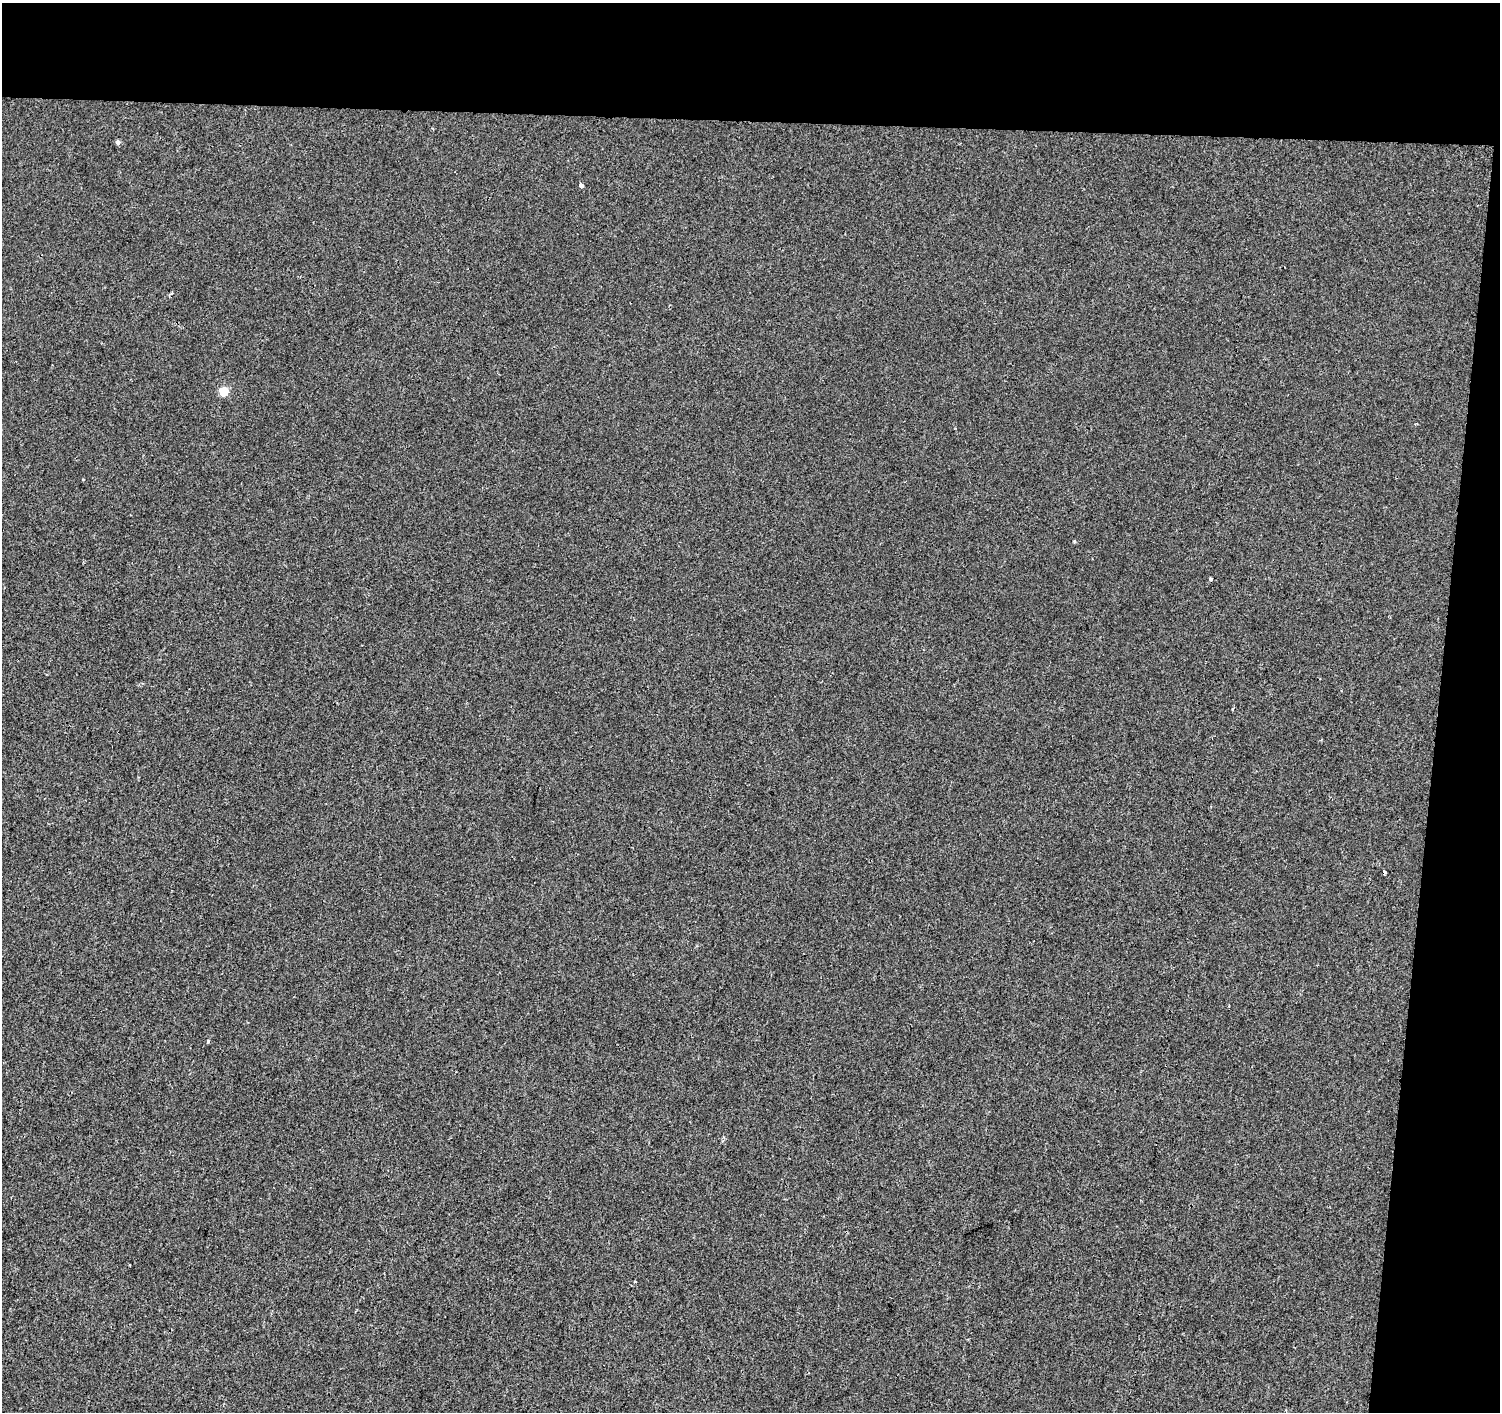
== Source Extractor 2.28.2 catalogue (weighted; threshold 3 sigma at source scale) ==
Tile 3 of 3 x 3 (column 3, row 1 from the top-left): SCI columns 3005-4502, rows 3102-4511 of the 4502 x 4738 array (HDU 1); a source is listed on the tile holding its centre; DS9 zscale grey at full resolution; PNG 1502 x 1414 px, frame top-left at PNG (2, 3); no overlay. Shown black and unused: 13% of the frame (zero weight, under 2 of 3 exposures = <1% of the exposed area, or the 3 px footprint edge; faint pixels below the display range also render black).
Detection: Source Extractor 2.28.2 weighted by HDU 2 'WHT'; one run over the whole footprint, this tile lists its part. Background -7.82e-04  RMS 0.0042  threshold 0.0187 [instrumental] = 3 sigma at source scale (4.5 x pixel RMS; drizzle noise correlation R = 1.50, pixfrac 1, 0.0396/0.0396 arcsec/px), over >= 5 px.
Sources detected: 10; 2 cosmic-ray / hot-pixel residue — not listed; the other 8 listed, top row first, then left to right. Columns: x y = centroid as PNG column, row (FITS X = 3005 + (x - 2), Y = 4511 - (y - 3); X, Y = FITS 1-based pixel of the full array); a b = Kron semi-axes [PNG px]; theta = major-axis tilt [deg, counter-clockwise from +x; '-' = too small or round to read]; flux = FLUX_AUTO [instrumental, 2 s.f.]
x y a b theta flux
118 142 5 5 - 1.3
581 185 5 4 - 1.3
223 391 5 5 - 15
1074 541 4 4 - 0.42
1211 579 3 3 - 1.6
1233 709 3 3 - 0.56
208 1041 4 3 - 0.6
130 1265 3 2 - 0.31